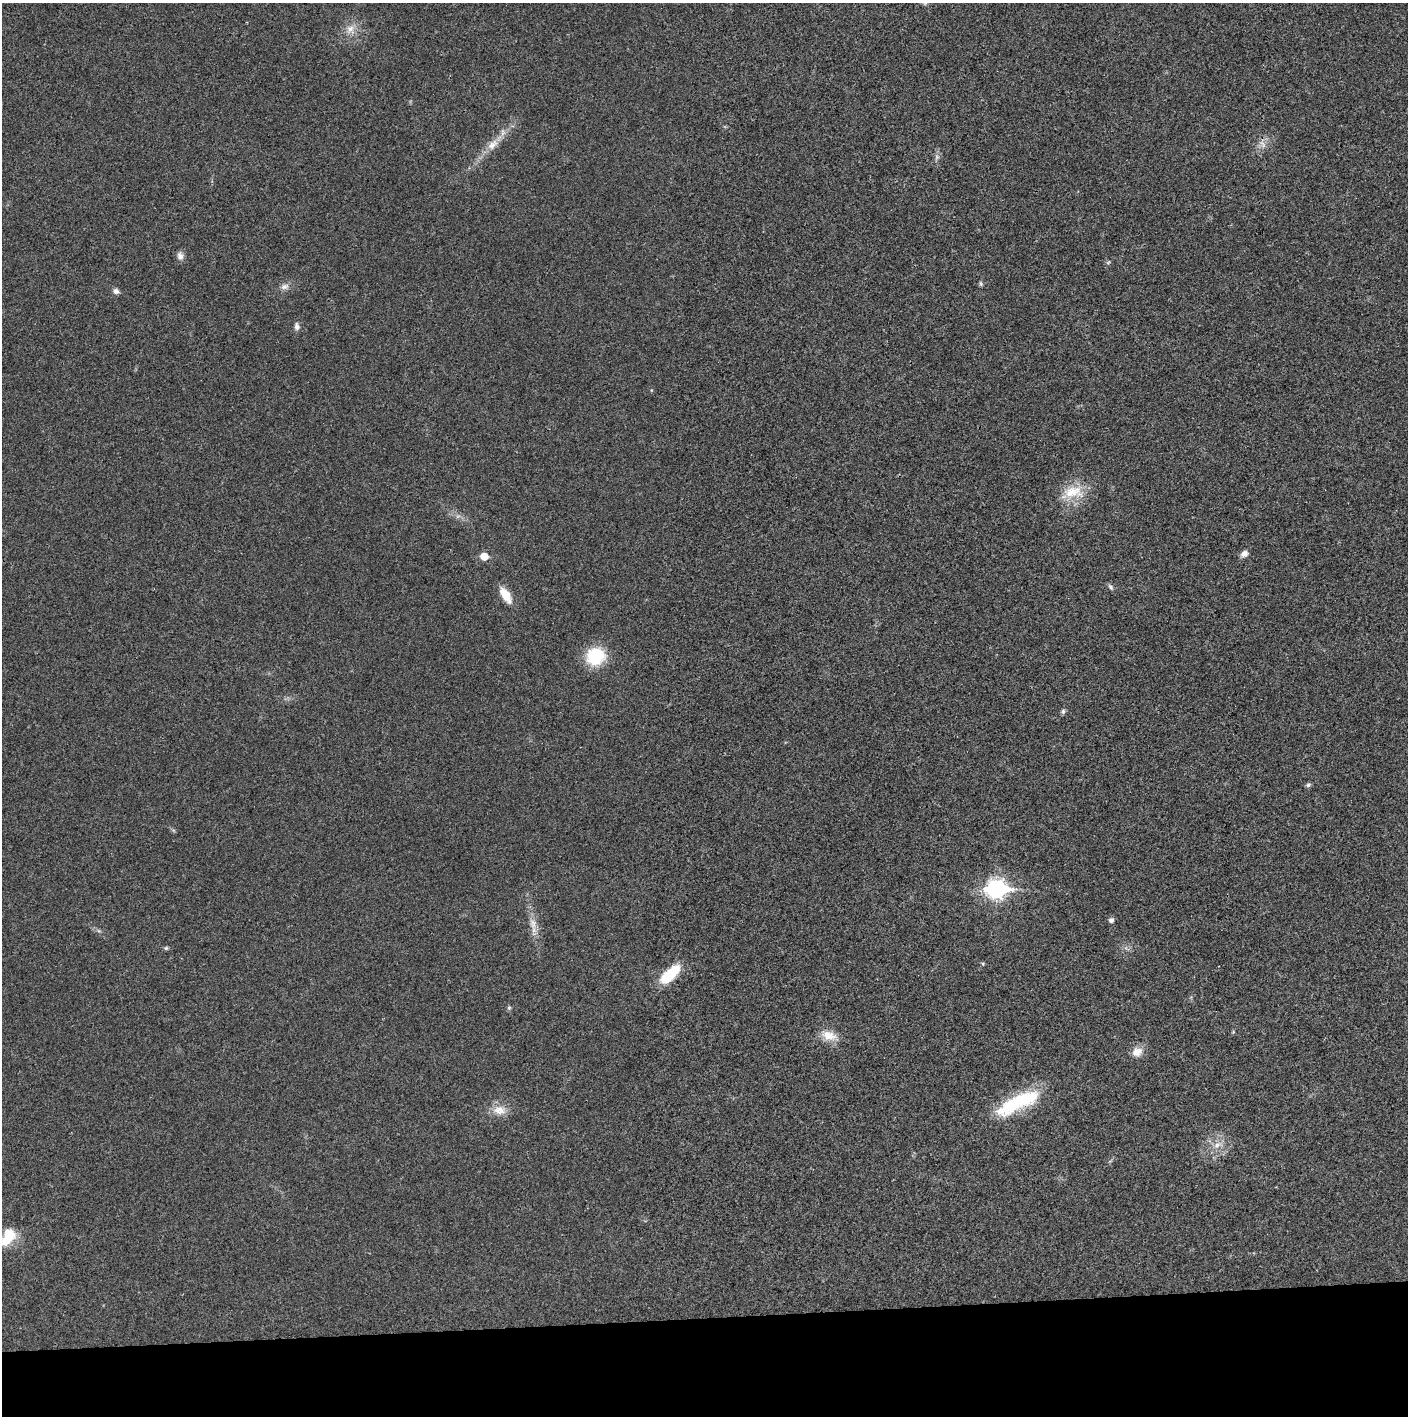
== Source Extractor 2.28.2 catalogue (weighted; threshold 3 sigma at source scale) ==
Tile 8 of 3 x 3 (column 2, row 3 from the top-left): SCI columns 1410-2815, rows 1-1414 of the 4221 x 4243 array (HDU 1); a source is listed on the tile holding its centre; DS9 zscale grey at full resolution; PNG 1410 x 1418 px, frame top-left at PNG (2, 3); no overlay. Shown black and unused: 7% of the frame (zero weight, under 3 of 4 exposures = <1% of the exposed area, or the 3 px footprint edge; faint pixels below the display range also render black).
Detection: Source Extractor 2.28.2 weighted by HDU 2 'WHT'; one run over the whole footprint, this tile lists its part. Background 0.0193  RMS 0.005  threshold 0.0225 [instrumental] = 3 sigma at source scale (4.5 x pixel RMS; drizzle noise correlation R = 1.50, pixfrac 1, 0.05/0.05 arcsec/px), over >= 5 px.
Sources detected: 32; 2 too faint to see at this stretch — not listed; the other 30 listed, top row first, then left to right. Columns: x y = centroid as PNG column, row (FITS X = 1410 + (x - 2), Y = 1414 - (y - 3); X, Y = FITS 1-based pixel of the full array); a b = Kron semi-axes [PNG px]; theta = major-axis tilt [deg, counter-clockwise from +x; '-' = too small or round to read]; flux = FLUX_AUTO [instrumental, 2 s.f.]
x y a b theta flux
350 29 12 9 35 4
492 145 20 10 43 6.3
180 256 10 8 -77 2.5
981 284 7 4 -83 0.78
285 286 12 8 9 2.5
116 291 8 7 - 1.8
297 326 10 7 -83 1.9
1073 492 31 17 2 13
1244 554 8 7 - 2.5
484 556 6 5 - 8.7
1110 587 10 5 -53 1.1
506 595 21 9 -58 7.4
595 656 19 17 29 24
1063 711 7 6 - 1
1308 785 7 6 - 1
996 889 9 7 1 210
1111 920 5 5 - 1.8
533 924 18 7 -87 4.5
99 931 6 4 -18 0.85
166 948 5 5 - 0.77
983 964 5 4 - 0.58
670 974 24 10 44 20
509 1007 6 5 - 0.82
1233 1032 5 4 - 0.54
829 1035 22 12 -18 7.1
1137 1052 14 11 24 4.9
1017 1103 58 16 26 35
499 1110 20 13 -5 6.5
1217 1145 13 8 38 4.1
7 1237 26 15 54 13
Isophote crosses this tile's border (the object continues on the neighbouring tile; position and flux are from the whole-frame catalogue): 1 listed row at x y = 7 1237